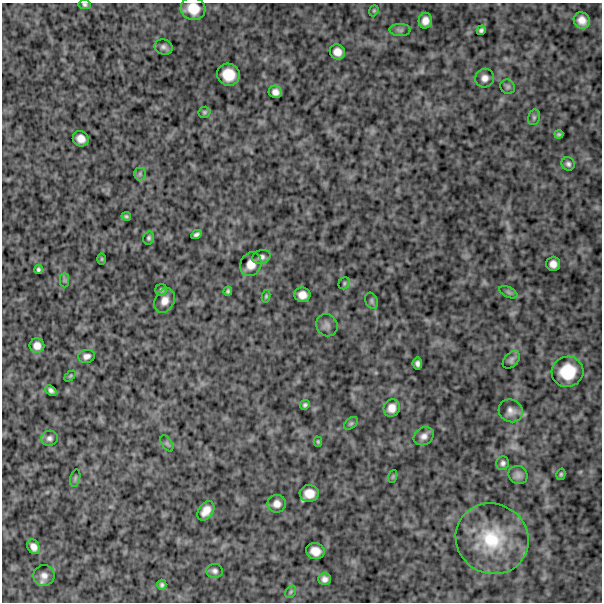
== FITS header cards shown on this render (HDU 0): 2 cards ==
NAXIS1  =                  600
NAXIS2  =                  600

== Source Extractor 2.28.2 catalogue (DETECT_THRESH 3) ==
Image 600 x 600 px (HDU 0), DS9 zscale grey, 1 PNG px = 1 image px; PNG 604 x 604 px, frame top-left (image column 1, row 600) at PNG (2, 3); each listed source drawn as its Kron ellipse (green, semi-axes under 4 px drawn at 4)
Background 1080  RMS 180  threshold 546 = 3 sigma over >= 5 px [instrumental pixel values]
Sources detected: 68; all 68 listed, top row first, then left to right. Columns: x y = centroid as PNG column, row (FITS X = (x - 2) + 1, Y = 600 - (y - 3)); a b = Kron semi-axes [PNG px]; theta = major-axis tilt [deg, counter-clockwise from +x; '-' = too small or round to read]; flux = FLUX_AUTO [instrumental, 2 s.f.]
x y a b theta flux
85 4 6 5 - 25000
193 9 12 11 - 210000
374 11 6 4 69 16000
582 20 8 7 - 110000
425 21 8 6 78 84000
400 30 10 6 -1 35000
481 30 5 4 - 30000
164 47 9 7 -18 45000
337 52 8 7 - 94000
228 75 11 11 - 230000
485 78 10 9 - 73000
508 87 7 6 - 27000
275 92 7 6 - 66000
204 112 6 5 - 22000
534 117 8 6 76 27000
559 134 4 3 - 20000
81 139 8 7 - 100000
568 164 7 6 - 35000
140 174 6 6 - 29000
126 216 4 3 - 21000
196 234 6 4 28 34000
149 238 6 5 - 26000
261 257 9 7 16 50000
102 259 6 4 90 13000
251 264 12 10 64 130000
553 264 7 7 - 79000
39 269 4 4 - 28000
65 280 7 4 -89 23000
344 283 6 5 - 18000
161 290 6 5 - 25000
228 291 4 3 - 23000
508 292 10 5 -27 28000
302 295 8 7 - 99000
266 296 6 4 80 19000
165 301 13 9 62 100000
372 301 8 6 -67 27000
327 325 11 10 - 58000
37 346 7 7 - 85000
86 356 8 6 11 51000
511 360 10 6 47 37000
417 363 6 5 - 41000
568 372 16 15 - 380000
70 376 6 4 45 15000
51 391 6 4 -40 38000
305 405 5 4 - 28000
392 408 9 8 - 100000
511 411 12 11 - 82000
351 423 8 5 40 23000
424 436 10 8 31 69000
49 438 8 7 - 45000
318 442 5 4 - 17000
167 443 9 5 -57 23000
503 463 7 6 - 35000
561 474 6 4 75 20000
518 475 10 9 - 54000
393 477 6 4 70 15000
75 478 9 5 77 24000
309 493 9 8 - 140000
277 504 9 9 - 83000
206 511 11 7 53 120000
492 539 37 35 -31 870000
34 547 8 6 -60 71000
315 551 9 8 - 120000
215 571 8 7 - 42000
44 575 10 10 - 82000
325 579 6 6 - 56000
162 585 5 4 - 27000
291 592 7 5 59 20000
At the frame edge (FLAGS 8, measured only in part): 2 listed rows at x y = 85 4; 193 9